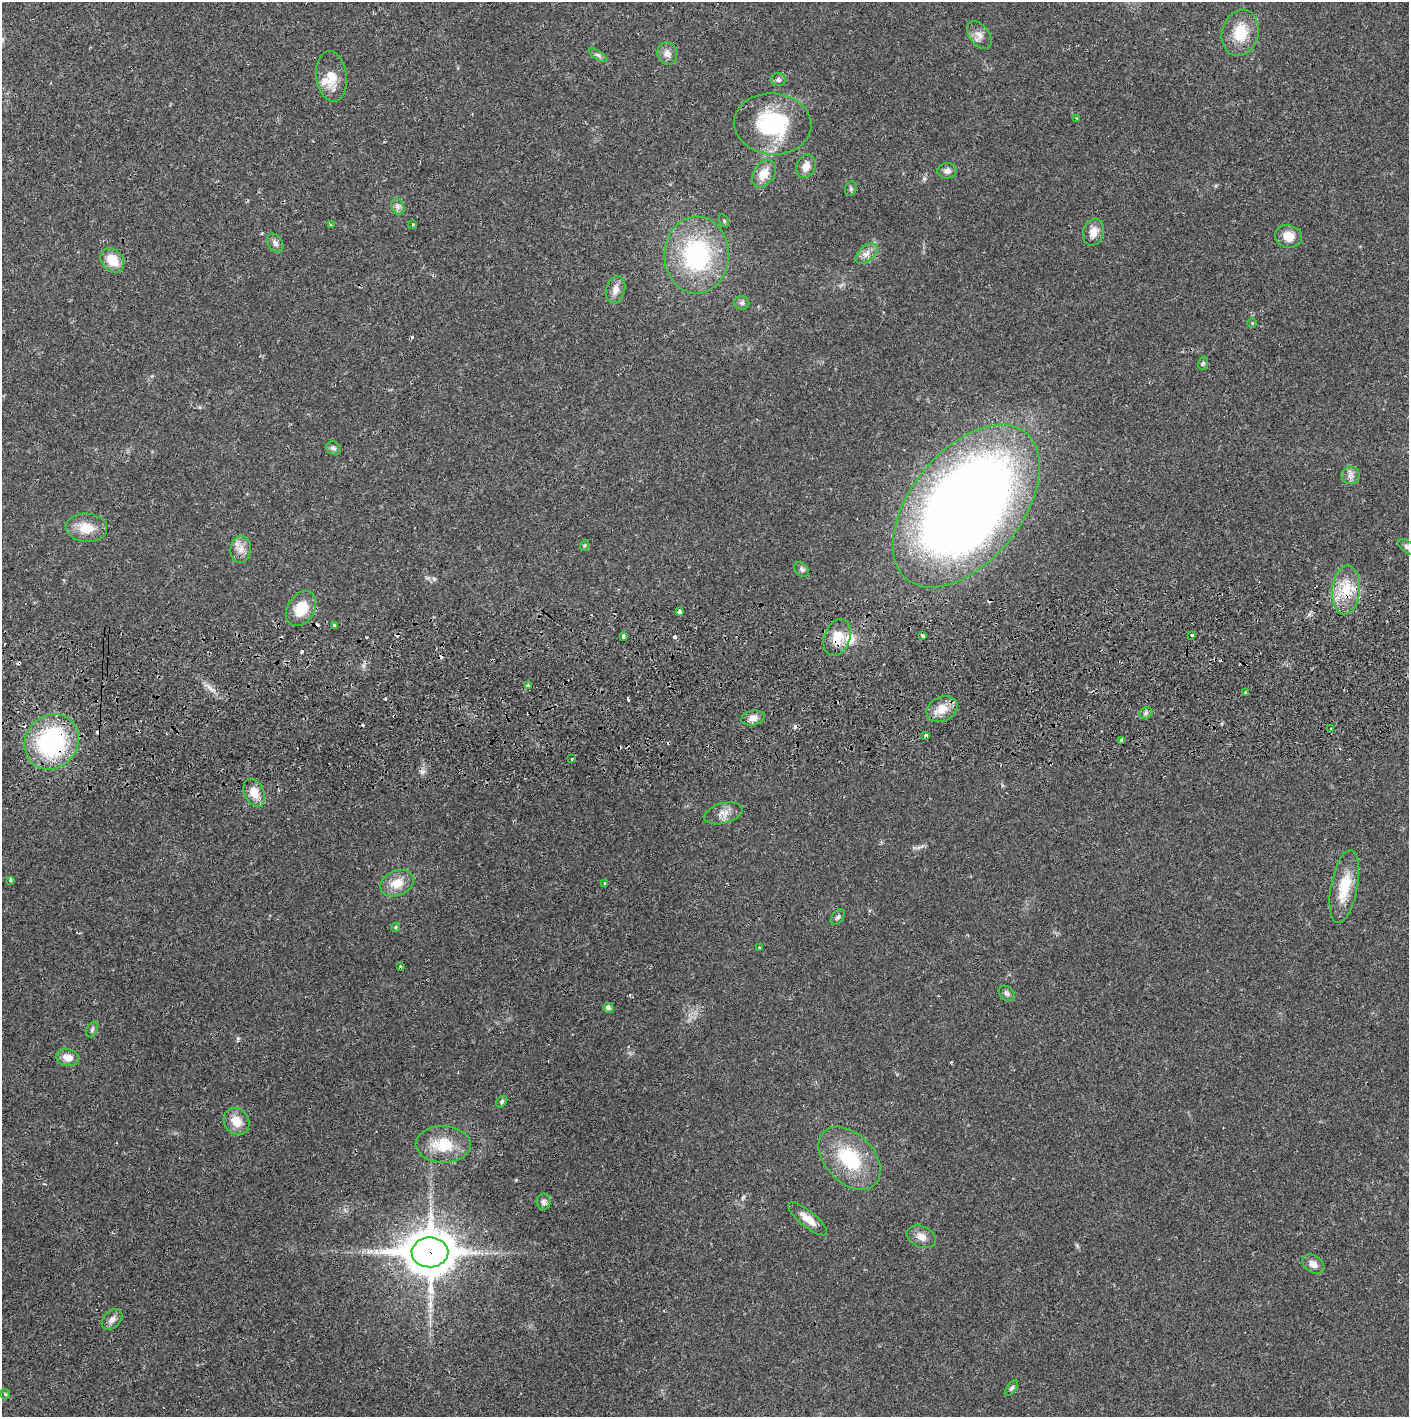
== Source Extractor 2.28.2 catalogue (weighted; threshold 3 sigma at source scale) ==
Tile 5 of 3 x 3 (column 2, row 2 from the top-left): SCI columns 1410-2816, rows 1471-2885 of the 4229 x 4359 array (HDU 1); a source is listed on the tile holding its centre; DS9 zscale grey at full resolution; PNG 1411 x 1419 px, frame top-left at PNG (2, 2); each listed source drawn as its Kron ellipse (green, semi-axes under 4 px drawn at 4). Shown black and unused: <1% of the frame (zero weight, under 2 of 3 exposures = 3% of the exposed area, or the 3 px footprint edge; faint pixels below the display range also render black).
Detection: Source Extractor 2.28.2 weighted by HDU 2 'WHT'; one run over the whole footprint, this tile lists its part. Background 0.0215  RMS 0.0035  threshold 0.0157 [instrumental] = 3 sigma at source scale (4.5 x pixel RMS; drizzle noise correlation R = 1.50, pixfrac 1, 0.05/0.05 arcsec/px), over >= 5 px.
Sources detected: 95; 14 cosmic-ray / hot-pixel residue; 1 long thin detection or spike segment (spike, bleed or trail) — neither listed nor drawn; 2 inside a brighter listed object's ellipse — not listed separately; the other 78 listed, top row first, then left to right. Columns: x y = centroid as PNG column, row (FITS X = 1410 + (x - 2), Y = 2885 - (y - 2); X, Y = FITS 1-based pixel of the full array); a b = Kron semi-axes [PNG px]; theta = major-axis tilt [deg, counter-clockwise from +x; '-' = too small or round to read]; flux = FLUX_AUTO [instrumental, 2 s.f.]
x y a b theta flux
1240 33 23 18 76 10
979 35 16 10 -53 2.5
667 53 11 10 - 2.2
598 55 10 4 -33 0.89
331 76 25 15 -83 6
778 79 7 6 - 0.96
1077 118 3 2 - 0.3
773 124 39 30 -4 30
806 166 12 9 66 2.7
947 171 9 7 6 1.5
764 174 15 10 55 4.6
851 189 7 5 70 0.67
398 206 8 6 -69 1.2
724 221 6 4 -62 0.57
331 225 4 3 - 0.42
412 225 3 3 - 1.6
1093 232 14 10 75 3.5
1288 236 14 11 -12 4.3
275 243 10 7 -55 1.4
866 254 13 7 40 2.2
697 255 38 32 88 42
112 260 13 10 -47 6.4
616 290 14 9 76 2.7
742 303 7 6 - 0.92
1252 323 4 4 - 0.36
1203 363 7 5 75 0.6
334 448 8 6 -32 0.86
1350 475 9 9 - 1.7
966 506 94 55 51 470
86 528 21 14 -4 6.5
585 545 6 3 70 0.4
1407 547 10 5 -36 1
241 549 13 10 84 3
802 569 8 6 -47 0.85
1346 590 24 14 85 9.6
301 609 19 13 58 8.6
679 611 4 3 - 1.7
334 625 3 3 - 4
1192 635 3 3 - 0.76
623 636 4 3 - 1.3
922 636 4 3 - 1.2
837 637 19 13 70 6.6
528 685 3 3 - 0.71
1246 693 4 3 - 0.62
942 709 16 12 25 5
1146 713 7 5 22 0.86
753 718 12 7 12 2.1
1331 729 3 3 - 2
926 736 4 3 - 2.4
1121 741 3 3 - 0.97
52 742 29 26 51 44
571 758 3 3 - 1.4
254 793 15 9 -65 5
723 813 20 10 15 3.2
10 880 4 3 - 0.79
397 883 17 12 23 5.5
605 884 4 3 - 0.94
1344 886 37 13 79 10
838 917 9 5 51 0.87
396 927 5 4 - 0.51
759 947 3 3 - 0.56
400 966 3 3 - 0.62
1007 993 9 6 -40 1.1
608 1008 5 5 - 1.2
92 1030 8 5 64 0.79
68 1058 11 8 -9 3.4
502 1102 6 4 50 0.68
236 1121 14 12 -53 5
443 1144 27 18 -2 11
850 1158 37 24 -46 21
544 1202 8 7 - 1.2
808 1219 24 7 -39 4.1
921 1237 15 10 -23 2.8
430 1252 18 15 1 1200
1313 1264 12 8 -34 2.3
112 1319 12 8 43 2
1011 1388 9 4 53 0.7
5 1394 5 5 - 0.48
Overlapping masked pixels (flux is a lower limit): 6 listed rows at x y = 1346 590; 679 611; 837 637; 926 736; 52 742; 430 1252
Isophote crosses this tile's border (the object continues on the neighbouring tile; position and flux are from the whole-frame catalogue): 1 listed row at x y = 1407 547